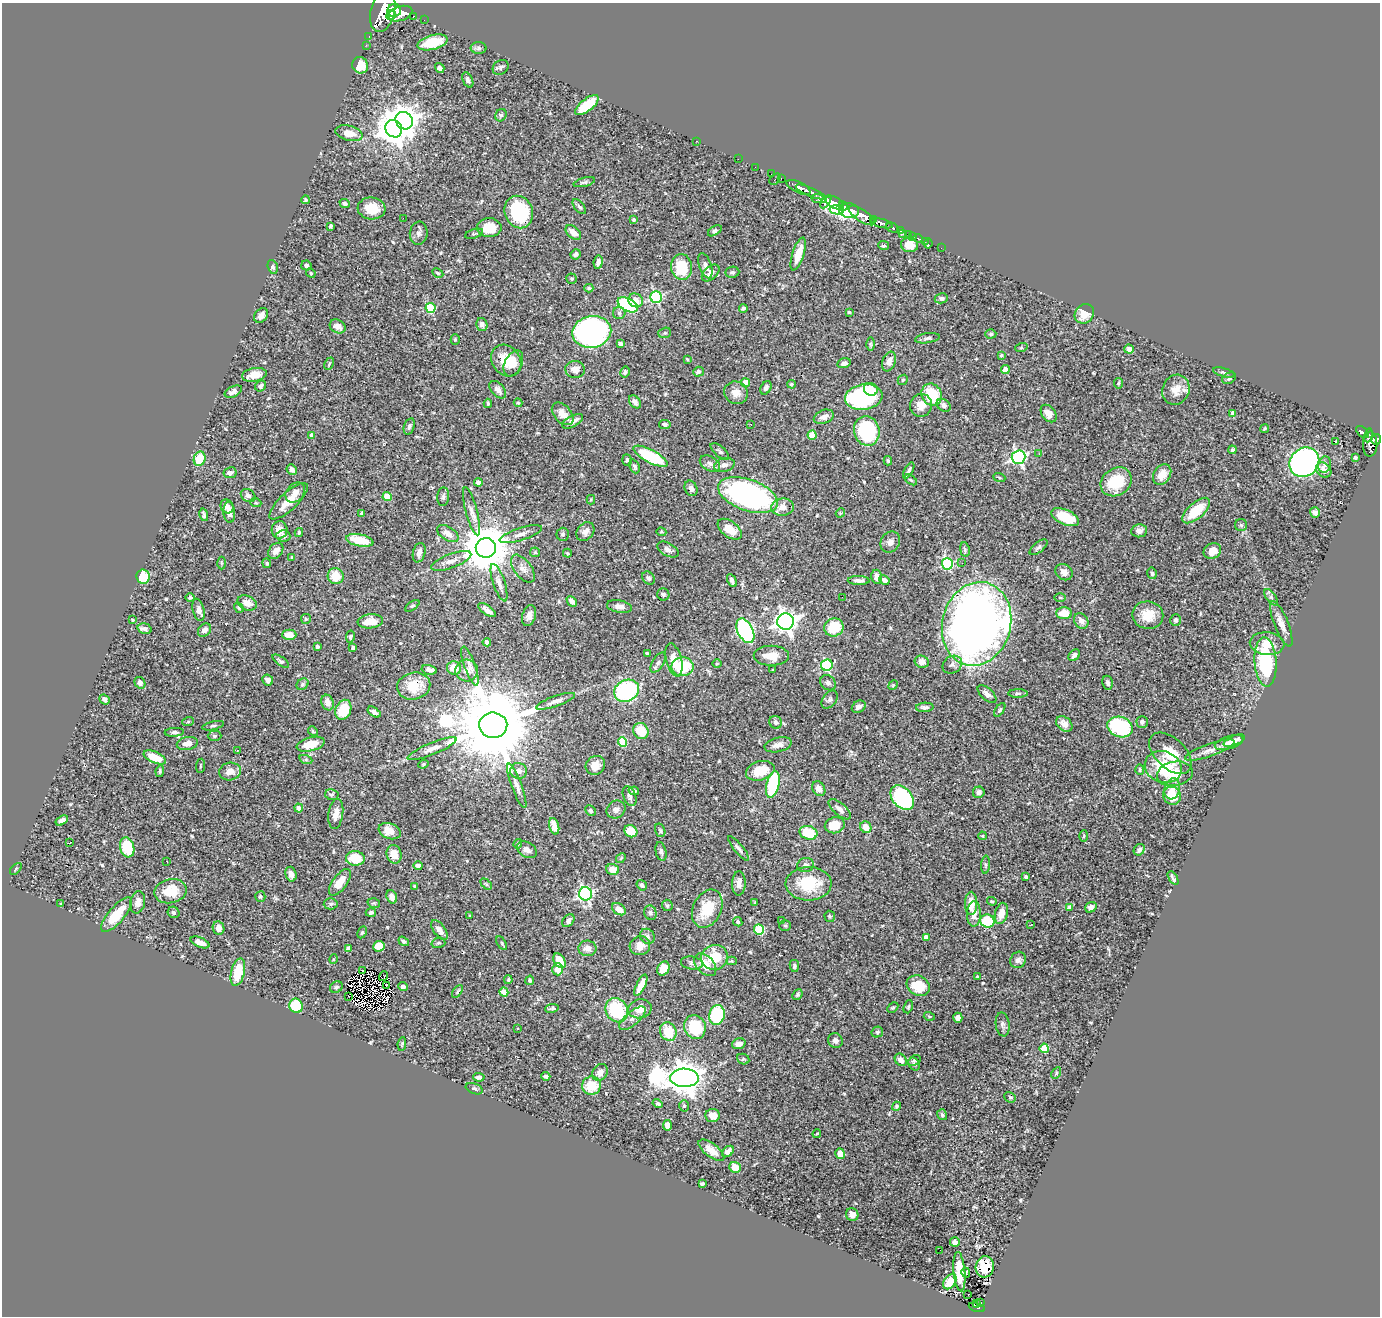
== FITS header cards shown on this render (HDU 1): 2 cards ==
NAXIS1  =                 1378
NAXIS2  =                 1314

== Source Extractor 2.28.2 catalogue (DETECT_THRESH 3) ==
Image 1378 x 1314 px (HDU 1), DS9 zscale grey, 1 PNG px = 1 image px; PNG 1382 x 1318 px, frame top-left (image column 1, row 1314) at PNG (2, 3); each listed source drawn as its Kron ellipse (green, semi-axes under 4 px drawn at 4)
Background 0.55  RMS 0.021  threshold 0.0635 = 3 sigma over >= 5 px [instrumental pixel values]
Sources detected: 551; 4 with non-positive FLUX_AUTO (blend fragments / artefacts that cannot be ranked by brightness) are neither listed nor drawn; of the other 547, the 500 brightest by FLUX_AUTO listed and drawn (47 fainter detections omitted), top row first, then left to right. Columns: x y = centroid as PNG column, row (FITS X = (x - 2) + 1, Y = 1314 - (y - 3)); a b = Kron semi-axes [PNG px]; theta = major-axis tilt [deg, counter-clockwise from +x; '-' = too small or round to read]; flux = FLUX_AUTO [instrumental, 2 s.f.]
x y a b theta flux
394 10 7 6 - 1000
383 11 21 12 76 3000
400 14 12 7 18 1500
391 15 5 3 - 470
413 16 4 3 - 61
424 20 2 2 - 7.4
369 36 2 2 - 4
433 42 15 7 15 34
366 45 2 2 - 6.3
479 48 8 6 -1 3.5
360 65 8 7 - 26
501 67 8 7 - 3.8
440 68 5 4 - 4.4
468 80 8 5 -64 5.1
587 105 14 6 38 47
501 115 6 5 - 2.9
404 121 9 8 - 1400
394 129 9 8 - 2500
349 133 14 7 -14 15
697 141 3 2 - 110
738 159 2 2 - 5.7
755 167 2 2 - 7.5
772 174 3 2 - 13
775 179 6 2 45 51
781 179 3 2 - 15
584 182 11 4 15 3.2
799 187 13 5 -26 1000
811 192 16 4 -22 980
819 199 8 4 -8 300
305 200 4 4 - 2
826 202 7 4 56 360
345 203 5 4 - 3.2
834 203 9 5 -27 1000
843 206 5 3 - 260
579 207 9 4 -51 3.4
372 208 14 11 -5 31
837 210 7 3 -13 230
849 211 10 7 -9 690
519 212 16 14 -68 92
862 215 15 6 -34 1300
403 218 2 2 - 11
633 220 3 3 - 1.7
874 220 4 3 - 220
882 223 11 4 -15 640
330 226 4 2 - 1.8
489 228 12 9 0 29
892 228 6 4 -26 200
715 231 7 4 31 3.6
900 231 3 3 - 44
573 232 9 5 -41 9.8
419 233 11 9 82 5.8
474 234 9 4 17 2.5
903 234 3 2 - 5.9
908 234 3 3 - 32
913 236 2 2 - 5.4
918 238 5 3 - 20
925 241 2 2 - 3.2
928 243 5 3 - 6.6
909 245 8 7 - 20
884 246 5 4 - 2.9
941 248 2 2 - 5.1
576 254 5 5 - 3.5
798 254 17 6 72 22
598 262 7 4 82 6
306 265 5 5 - 4.1
705 266 13 6 -71 6.3
273 267 7 5 -73 2.5
681 267 13 10 -84 57
732 272 7 5 7 3.1
311 273 5 4 - 1.6
438 273 6 4 -27 1.9
711 273 10 6 42 8.3
572 279 5 5 - 2.4
589 288 4 4 - 2.1
656 297 6 5 - 150
941 298 6 5 - 3.6
636 300 7 6 - 13
628 305 11 6 -28 140
430 308 5 5 - 77
743 308 4 3 - 2.6
849 312 3 3 - 1.6
619 313 6 6 - 3.5
1084 314 10 9 - 21
261 315 8 6 50 8.1
482 324 6 5 - 5.9
338 326 8 6 -30 12
592 332 19 15 11 520
665 333 6 5 - 2.3
991 334 5 4 - 2.1
927 338 12 5 8 4.1
455 339 5 4 - 2.1
620 344 4 3 - 5
870 344 6 4 -89 1.9
1021 348 6 4 18 1.5
1129 349 5 4 - 8.9
1001 355 4 3 - 1.8
687 359 3 2 - 1.5
506 361 17 14 -52 33
889 361 10 6 69 8.3
513 363 14 8 64 14
844 363 7 5 14 4.8
329 364 6 3 64 1.7
575 369 9 8 - 12
1005 369 4 4 - 18
625 372 6 4 60 3.2
698 372 5 5 - 3.7
1224 373 11 4 -15 3.2
254 375 12 6 9 16
1229 378 7 5 29 3
903 380 5 4 - 2.1
746 383 4 4 - 28
1119 383 5 4 - 2.2
791 384 4 4 - 3
261 386 6 5 - 3.9
766 388 7 5 58 5.1
871 389 7 6 - 15
498 390 10 6 -49 6.7
1176 390 15 13 63 17
233 392 9 5 26 5.8
736 393 12 11 - 14
932 395 11 10 - 54
864 397 19 13 8 200
635 402 7 5 -53 6.3
488 403 4 3 - 2.6
518 403 4 4 - 1.5
921 405 11 11 - 14
944 405 8 5 -35 6.2
1233 413 4 4 - 9.1
563 414 13 8 -48 13
1049 414 10 6 -53 14
824 417 10 6 20 9.5
573 421 11 5 28 9.2
665 424 6 4 -9 3.5
750 424 3 2 - 2.6
409 426 8 5 72 3.8
1265 428 4 3 - 1.9
867 431 15 12 -75 130
1363 432 8 4 -40 110
812 435 4 4 - 25
1368 435 7 3 73 150
312 436 4 4 - 8.4
1376 439 5 4 - 260
1335 442 3 3 - 15
1370 444 12 7 88 500
1232 450 4 3 - 2.3
720 451 11 5 -41 3.6
1039 454 3 3 - 1.5
651 456 19 6 -28 83
1018 457 7 7 - 320
1355 457 3 3 - 2.6
200 459 7 5 72 37
627 460 6 4 -70 2.8
888 461 5 3 - 1.8
1304 462 16 14 42 530
710 464 11 7 -28 5.4
1325 464 8 6 74 6.4
724 465 10 6 13 7.1
635 466 7 5 -67 3.3
292 469 5 5 - 6.4
1324 470 8 6 -43 9.4
909 471 9 3 62 3.5
230 473 7 5 9 5.5
1162 475 11 8 57 19
999 477 6 4 -20 1.6
911 480 7 3 -35 2
1116 482 16 13 35 49
478 483 4 4 - 8.3
691 488 8 6 -69 5.3
295 492 11 8 46 9.5
248 495 8 6 -35 4.3
748 495 31 15 -19 400
387 497 4 4 - 31
443 497 9 6 85 4.3
591 500 5 4 - 1.6
289 501 25 8 43 25
256 503 5 3 - 1.6
227 506 7 6 - 6.9
782 507 11 8 4 15
472 511 25 6 -75 11
1196 511 17 8 41 47
229 512 10 6 -85 8
1315 512 5 5 - 6
362 513 4 3 - 2
840 513 5 3 - 1.4
204 515 6 3 -77 2.8
1065 517 15 7 -24 45
1241 525 6 6 - 2.8
730 529 14 8 -37 20
279 530 8 8 - 17
1139 531 8 6 9 7.3
299 532 4 3 - 1.6
585 532 10 8 48 8.4
661 532 5 4 - 1.6
448 534 12 6 -32 12
521 534 22 6 18 9.2
563 534 6 6 - 3
283 536 7 5 -5 4.3
360 540 14 6 -11 35
890 542 11 9 58 7.8
1039 547 10 5 38 3.8
486 548 10 10 - 7600
668 550 11 6 -28 6.3
965 550 7 4 -81 3
276 551 9 6 51 9.8
1212 551 9 7 31 13
535 552 5 5 - 1.9
419 553 10 6 76 8.4
567 553 4 3 - 1.6
292 557 4 3 - 1.5
451 561 21 7 20 11
221 563 6 4 -89 1.9
267 563 5 4 - 1.8
962 563 2 2 - 1.7
947 564 6 5 - 160
523 569 16 8 -53 9.2
1064 572 9 7 -38 8.4
1152 573 6 4 -74 3.4
336 576 8 8 - 24
143 577 7 6 - 58
877 577 7 5 -77 8.8
648 578 7 5 -52 3.1
884 580 5 4 - 6
732 581 7 3 -64 5.2
859 581 11 4 -2 6.4
499 583 20 6 -72 8.7
663 594 6 6 - 3.3
190 597 5 4 - 3.8
842 597 2 2 - 1.9
1271 597 9 5 -55 4.1
1060 598 6 4 -1 1.8
572 601 6 4 -46 5.9
247 603 10 7 -24 13
412 606 8 4 35 2.2
619 607 12 6 -11 7.4
239 608 5 4 - 2.2
199 610 11 5 -76 7.3
487 610 10 4 -35 7.6
1064 613 8 6 -1 22
1148 615 15 14 - 29
529 616 11 6 73 7.1
306 619 5 5 - 1.9
133 620 4 3 - 1.9
1176 620 6 5 - 3.9
370 621 13 7 5 20
1081 621 8 6 -56 9
786 622 8 8 - 930
977 624 42 34 75 1200
1281 624 24 7 -68 12
834 627 10 9 - 49
145 629 7 5 -16 5
204 630 7 5 44 6.9
745 631 13 7 -63 220
289 635 7 5 0 15
350 637 6 4 79 2.6
487 642 4 4 - 6.1
1267 643 17 11 -4 20
317 647 3 3 - 4
353 648 3 3 - 3.5
647 653 3 3 - 2.4
1074 655 6 5 - 6
771 656 18 10 -1 22
674 660 17 7 -75 19
281 661 10 4 -36 3.3
922 662 7 6 - 11
1266 662 24 11 -86 120
658 663 11 5 59 4.3
717 664 5 3 - 1.4
827 665 6 5 - 130
952 665 10 8 35 6.5
470 666 20 5 -71 8.6
682 667 11 9 3 61
454 668 7 6 - 19
429 670 8 4 -13 5.2
467 670 11 11 - 9.7
772 670 3 2 - 1.4
268 680 6 5 - 7
140 683 6 5 - 6.1
828 683 8 6 -42 4.2
1108 683 7 5 -78 4.7
303 684 6 5 - 2.5
893 685 5 4 - 1.6
414 686 17 13 14 36
627 691 13 10 27 160
1018 693 10 4 1 2.8
987 694 11 6 -43 7.6
105 699 5 4 - 4.8
830 700 10 6 54 4.7
556 701 20 5 19 8.2
328 703 8 6 -71 11
859 707 7 5 33 7.3
925 707 9 4 4 5
343 710 10 7 67 45
1000 710 8 4 57 2.3
374 712 7 4 -35 4.3
188 722 6 4 20 1.7
776 722 6 6 - 5.8
1142 722 6 5 - 3.9
1064 724 9 6 -38 9.4
493 725 14 12 -7 28000
213 726 11 4 13 2.7
1120 727 13 10 -19 130
313 731 5 4 - 1.8
641 731 8 7 - 31
174 732 9 4 4 3.6
215 736 7 5 1 2.3
1234 740 11 5 23 6
622 742 5 4 - 63
187 743 10 6 10 11
1229 743 15 6 17 8.4
311 744 14 7 14 30
778 745 14 7 13 10
432 749 26 6 22 12
1210 750 26 6 20 12
237 751 2 2 - 1.4
1170 753 25 15 -44 38
155 757 12 5 -24 27
306 760 7 4 -19 2.4
423 764 5 4 - 1.8
595 765 10 9 - 14
200 766 7 3 85 1.6
1163 767 19 15 -18 60
1140 769 5 3 - 2.2
160 771 6 4 82 2.6
230 771 11 9 11 15
519 771 8 8 - 8
760 771 14 9 16 33
1175 774 18 12 10 35
773 784 13 6 78 110
517 786 24 5 -70 8.7
819 789 8 6 -58 11
1172 789 10 7 73 11
634 791 5 4 - 3
979 792 6 5 - 5.8
332 795 6 5 - 3.7
629 796 10 6 -67 5.7
1172 796 9 8 - 31
902 798 14 9 -48 210
299 808 4 4 - 9.4
840 809 14 6 -42 7.9
590 810 6 5 - 2.7
616 810 10 8 34 7.6
336 814 15 7 82 12
62 820 7 4 33 5.1
835 825 10 8 15 26
554 826 8 5 -75 13
866 827 6 5 - 19
660 830 7 5 -73 2.7
390 831 11 7 -21 18
631 831 7 6 - 25
808 833 9 6 -15 43
982 836 4 3 - 1.6
1084 836 6 3 88 1.6
69 843 3 3 - 21
518 844 5 3 - 1.6
127 847 10 7 -75 53
739 849 16 4 -51 5
527 850 11 7 -31 7.4
1139 850 6 5 - 4.9
661 851 9 5 -78 3.6
394 854 9 7 -76 17
355 858 9 7 -4 40
621 858 5 4 - 1.8
167 861 3 2 - 1.5
418 865 5 4 - 4.4
806 865 8 7 - 4.1
985 865 9 4 86 2.4
16 869 7 2 46 1.4
613 869 6 5 - 19
291 874 7 5 -74 8.9
1026 877 4 3 - 3.4
1173 878 8 3 -58 3.3
340 882 15 7 54 21
739 883 12 7 88 8.7
486 884 6 4 -44 2.2
809 884 23 16 1 56
642 885 5 4 - 2.7
415 886 3 3 - 2.7
170 891 16 12 11 38
585 894 6 6 - 280
260 896 5 5 - 2.6
392 897 7 5 -71 10
992 901 5 3 - 1.6
138 902 11 7 79 9.5
755 902 4 4 - 1.5
374 903 6 4 -18 1.9
971 903 11 6 89 22
61 904 3 3 - 1.7
331 904 7 5 4 3.2
667 905 6 5 - 2.5
1091 907 6 5 - 7.3
1070 908 4 4 - 7.8
619 909 7 5 -35 11
707 909 20 14 64 43
174 912 6 5 - 4
371 912 5 4 - 3.6
650 913 7 6 - 4.1
1001 913 11 6 76 16
974 914 13 7 88 12
117 915 22 8 50 40
470 916 3 3 - 2
830 916 6 5 - 2
781 920 3 2 - 1.9
568 921 7 5 50 5.2
987 921 7 6 - 56
738 922 5 4 - 2.8
1031 925 3 2 - 2.5
785 926 6 5 - 2
218 928 7 6 - 8.2
759 929 5 5 - 84
439 930 11 6 -53 9.6
362 932 6 4 62 2.2
647 936 8 7 - 5.1
926 937 4 4 - 9.4
404 941 6 4 -35 2.7
200 942 10 5 -22 8.6
438 943 7 5 15 2.5
502 943 7 4 -57 2.2
379 946 6 5 - 26
640 946 10 9 - 14
348 948 4 4 - 7.2
587 948 9 8 - 10
715 957 13 12 - 42
334 959 5 3 - 1.5
1018 960 8 7 - 5.5
559 961 8 5 -57 24
731 961 5 4 - 1.6
692 963 11 6 -8 4.3
705 965 13 8 -47 23
794 966 6 4 -79 3.1
558 969 6 5 - 16
663 969 7 5 60 18
363 970 2 2 - 1.6
238 972 14 7 77 40
384 976 5 2 - 2
977 977 3 2 - 1.8
508 980 4 3 - 2
530 980 5 4 - 1.9
386 985 3 2 - 1.6
641 985 12 4 63 21
918 986 12 9 -29 32
336 987 6 5 - 2.7
403 987 5 4 - 4.6
457 991 7 3 52 2
504 992 4 4 - 18
797 994 6 4 48 2.5
349 996 3 2 - 1.6
296 1006 7 6 - 76
908 1007 7 4 71 2
552 1008 7 3 8 2.7
893 1008 6 4 45 2.2
640 1009 12 9 13 15
617 1010 12 11 - 88
717 1015 10 7 77 99
929 1016 5 3 - 1.6
632 1018 16 6 40 8.3
958 1018 5 4 - 6.2
1003 1024 12 7 -82 5.2
695 1027 12 10 -67 61
517 1029 3 3 - 2.8
668 1032 9 8 - 34
877 1032 6 5 - 2.5
835 1040 7 7 - 5.3
402 1044 7 4 82 1.7
739 1044 7 5 18 8.1
1044 1048 4 4 - 37
743 1059 6 5 - 2.3
901 1060 7 5 -49 7.9
914 1060 7 4 27 2.8
914 1064 7 5 -61 2.7
600 1072 9 7 52 8.3
1056 1073 6 4 60 1.8
546 1076 4 3 - 2.5
479 1077 5 4 - 4.7
684 1078 14 9 -2 3400
591 1086 9 9 - 30
474 1089 9 5 -20 3.8
1010 1097 6 5 - 2
658 1104 5 4 - 2.6
684 1106 5 5 - 2.3
897 1106 5 4 - 2.1
942 1115 6 5 - 2.3
713 1116 7 6 - 13
667 1125 5 4 - 10
817 1134 4 3 - 1.5
711 1150 15 6 -38 14
728 1151 6 4 42 9.3
840 1154 5 4 - 14
735 1167 6 5 - 21
702 1184 4 3 - 2.8
852 1214 6 6 - 7.5
955 1242 5 4 - 4.2
940 1250 2 2 - 2.7
985 1267 11 9 77 24
959 1272 20 5 -85 45
966 1272 5 4 - 3.9
950 1282 8 5 52 19
968 1295 3 2 - 2.3
981 1303 3 2 - 14
976 1304 4 2 - 6.8
977 1307 8 3 -16 100
At the frame edge (FLAGS 8, measured only in part): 1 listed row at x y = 383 11
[47 fainter detections neither listed nor drawn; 4 non-positive-flux detections neither listed nor drawn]